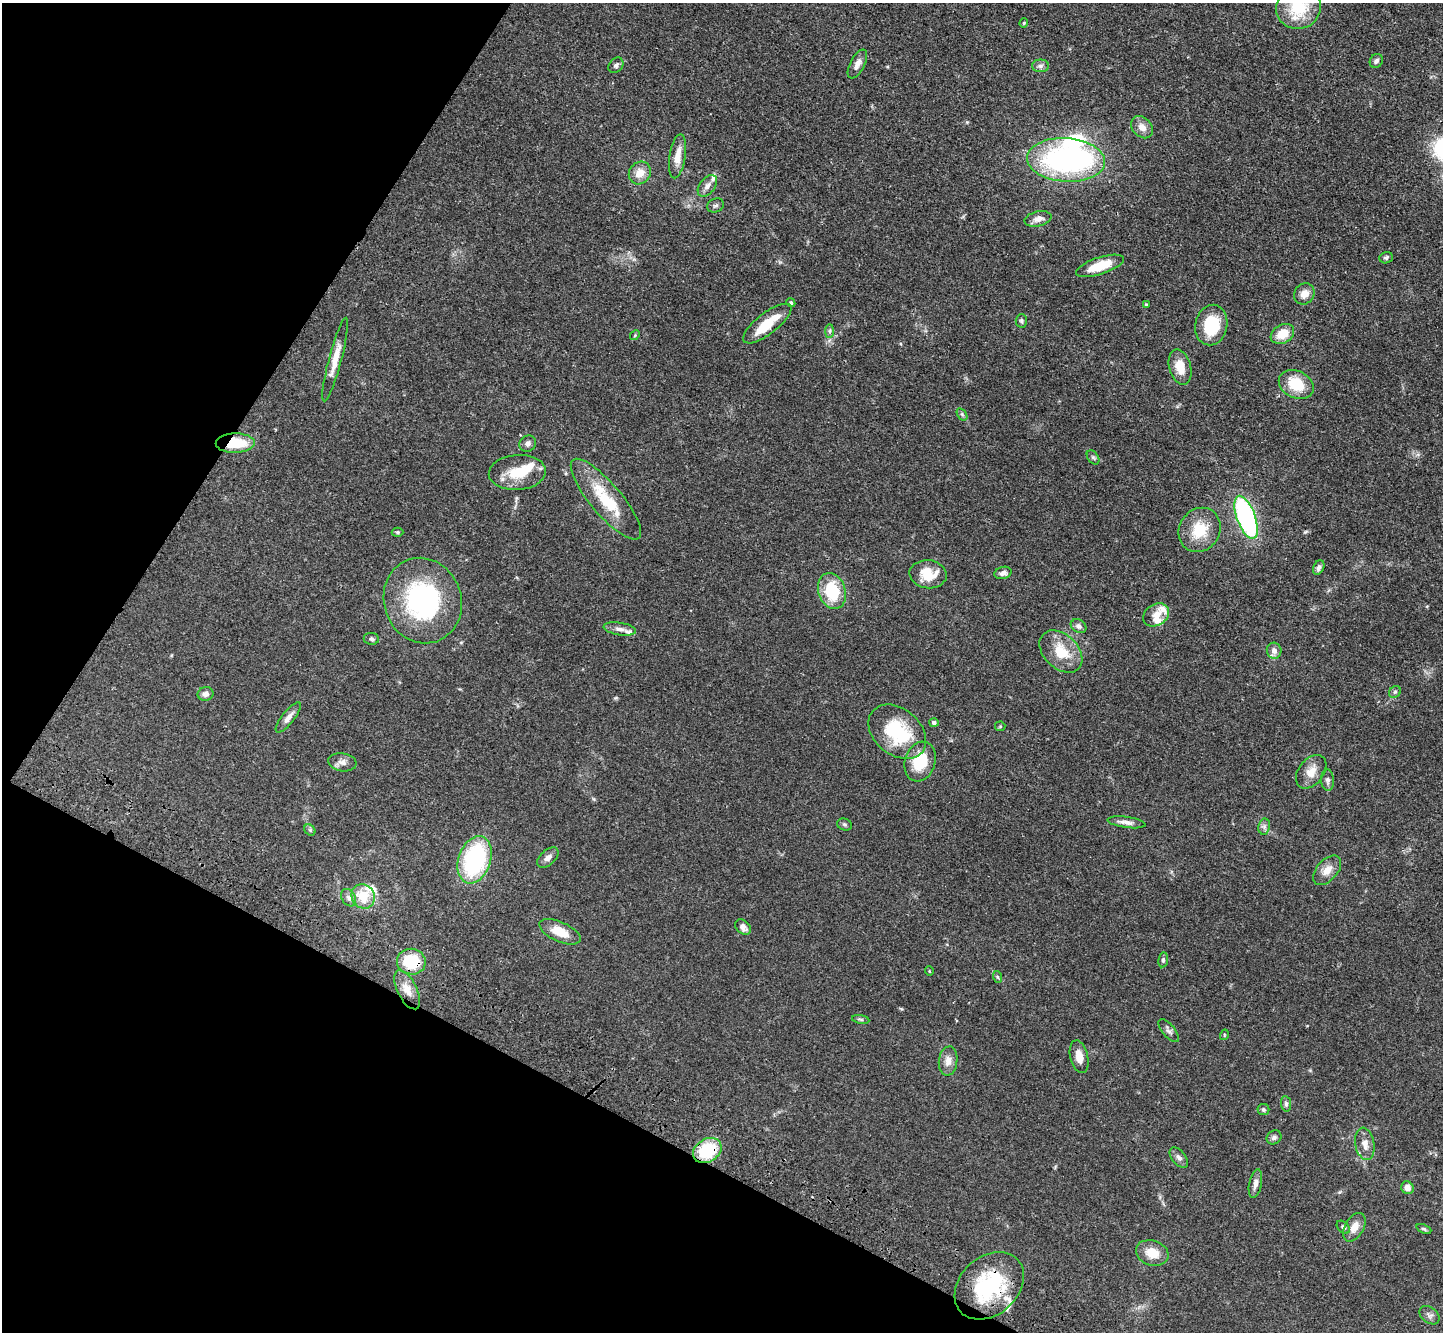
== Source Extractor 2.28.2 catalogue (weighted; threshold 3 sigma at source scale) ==
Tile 9 of 4 x 4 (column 1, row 3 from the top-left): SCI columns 70-1510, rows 1721-3050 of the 5902 x 5965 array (HDU 1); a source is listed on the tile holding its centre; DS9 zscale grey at full resolution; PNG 1445 x 1334 px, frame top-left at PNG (2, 3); each listed source drawn as its Kron ellipse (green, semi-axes under 4 px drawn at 4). Shown black and unused: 25% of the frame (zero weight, under 3 of 4 exposures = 6% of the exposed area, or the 3 px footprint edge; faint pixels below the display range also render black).
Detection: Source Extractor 2.28.2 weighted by HDU 2 'WHT'; one run over the whole footprint, this tile lists its part. Background 0.0897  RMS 0.0062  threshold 0.0279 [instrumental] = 3 sigma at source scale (4.5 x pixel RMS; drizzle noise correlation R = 1.50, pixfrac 1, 0.05/0.05 arcsec/px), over >= 5 px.
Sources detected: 104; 2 inside a brighter object's white glare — neither listed nor drawn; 10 inside a brighter listed object's ellipse — not listed separately; the other 92 listed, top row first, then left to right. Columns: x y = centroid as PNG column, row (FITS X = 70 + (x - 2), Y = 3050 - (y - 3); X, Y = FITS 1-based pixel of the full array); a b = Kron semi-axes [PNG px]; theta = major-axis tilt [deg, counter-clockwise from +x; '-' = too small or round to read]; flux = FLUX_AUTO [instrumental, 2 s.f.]
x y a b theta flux
1298 7 22 21 - 26
1024 23 4 4 - 0.65
1376 61 7 6 - 1.9
857 64 16 7 62 3.7
616 65 8 6 50 1.6
1040 66 8 6 0 1.9
1142 127 12 9 -45 4.7
677 156 22 8 81 8
1066 160 39 22 -4 130
640 173 12 10 51 7
707 186 12 7 52 3.4
715 205 8 6 22 1.7
1038 219 14 7 12 4.1
1386 258 7 5 21 1.4
1100 266 25 8 18 13
1304 294 11 9 51 5.6
791 303 4 4 - 1.2
1146 305 4 4 - 0.68
1021 321 7 5 87 1.2
767 324 29 10 38 14
1211 325 20 16 78 26
830 331 7 4 89 1.2
1282 334 12 9 30 11
635 335 5 4 - 0.68
335 360 43 6 75 9
1180 367 18 10 -74 10
1296 384 18 13 -26 17
962 414 7 4 -56 1.1
235 443 19 9 2 23
528 444 8 7 - 2.1
1093 457 8 5 -54 1.2
517 472 28 17 4 18
606 499 51 15 -50 28
1246 517 22 9 -70 130
1200 530 23 20 56 19
397 532 6 4 -1 0.85
1319 568 8 5 63 1.9
1003 573 8 6 15 2.4
928 574 19 14 -5 15
832 591 18 13 -72 27
423 601 43 38 -70 88
1156 615 14 10 32 6.1
1079 626 8 6 -31 2.5
620 629 16 6 -9 3.5
371 639 7 5 -6 1.4
1061 651 25 17 -44 17
1274 651 8 7 - 3.1
1395 692 6 5 - 1.1
205 694 8 7 - 2.7
288 717 19 6 51 3.9
934 723 4 4 - 1.9
1000 726 5 5 - 0.73
897 732 32 23 -39 40
342 762 14 9 -8 3.5
920 762 20 15 73 21
1311 772 19 12 52 7.3
1328 780 11 6 -87 2.1
1127 822 19 5 -8 3.4
845 824 7 5 -20 1.2
1264 827 8 5 79 1.8
310 830 6 5 - 1
548 857 13 7 41 3
475 860 24 16 71 69
1327 870 17 10 48 6.6
363 896 12 11 - 14
349 898 9 6 -59 2.4
743 927 9 6 -40 3.1
560 932 22 10 -24 12
1163 960 7 5 81 1.2
411 962 14 13 - 24
929 971 5 3 - 0.51
998 977 6 4 -70 0.78
407 990 21 9 -63 7.2
861 1019 9 4 -9 1.1
1169 1031 14 6 -51 2.3
1224 1035 5 3 - 0.49
1079 1057 16 9 -77 6.5
948 1061 14 9 84 4.9
1286 1104 8 5 -81 1.2
1263 1110 6 5 - 1.1
1274 1137 8 6 32 1.8
1365 1144 16 9 -81 5.8
707 1151 15 11 32 31
1179 1158 12 6 -51 2.6
1255 1184 14 6 79 3.1
1407 1188 7 6 - 3.8
1343 1227 8 5 -45 1.5
1354 1227 15 9 61 6.3
1424 1229 8 4 -23 0.95
1152 1253 17 12 -18 11
989 1286 39 29 43 58
1430 1315 11 7 -38 2.4
Overlapping masked pixels (flux is a lower limit): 5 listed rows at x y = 1066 160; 235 443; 411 962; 707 1151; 989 1286
Isophote crosses this tile's border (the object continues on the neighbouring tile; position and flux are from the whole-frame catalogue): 1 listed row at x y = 1298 7